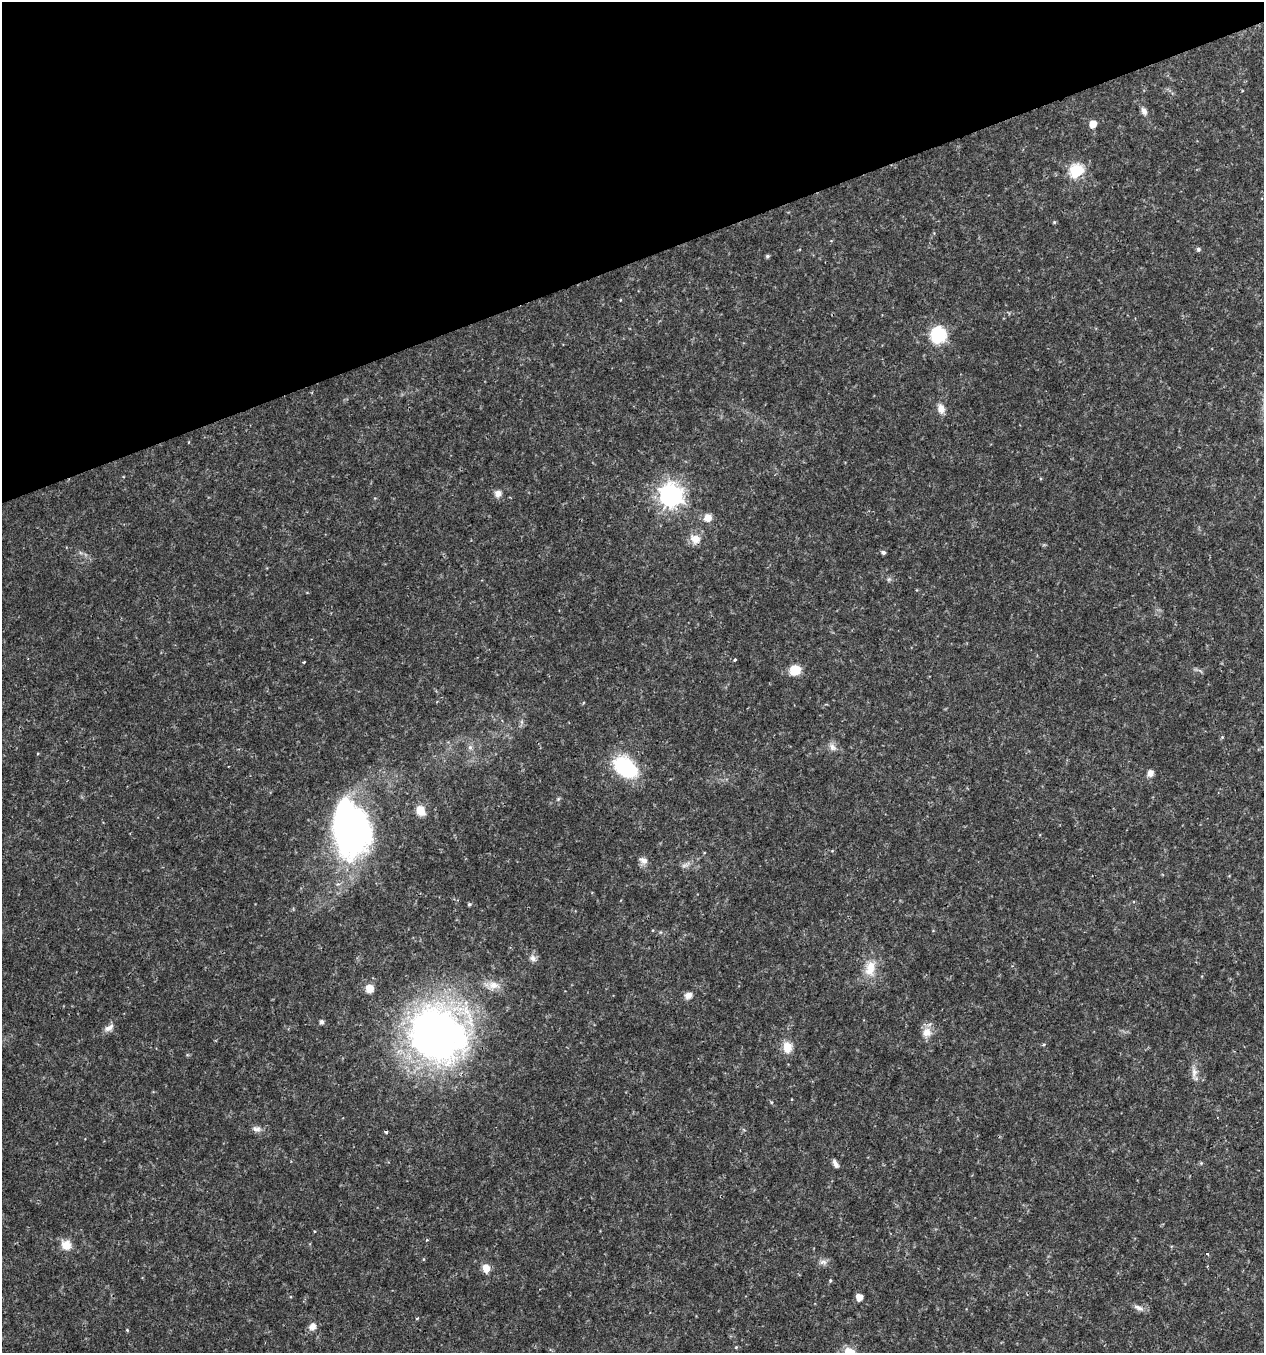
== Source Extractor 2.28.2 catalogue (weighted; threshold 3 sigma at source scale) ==
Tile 3 of 4 x 4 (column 3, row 1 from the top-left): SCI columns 2644-3905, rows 4054-5404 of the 5232 x 5405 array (HDU 1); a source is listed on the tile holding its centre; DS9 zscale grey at full resolution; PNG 1266 x 1355 px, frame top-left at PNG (2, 2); no overlay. Shown black and unused: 19% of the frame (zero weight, under 2 of 3 exposures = <1% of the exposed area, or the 3 px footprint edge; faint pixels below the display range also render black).
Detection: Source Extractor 2.28.2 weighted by HDU 2 'WHT'; one run over the whole footprint, this tile lists its part. Background 0.0262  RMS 0.003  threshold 0.0135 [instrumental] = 3 sigma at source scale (4.5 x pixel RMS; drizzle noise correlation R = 1.50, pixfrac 1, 0.0396/0.0396 arcsec/px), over >= 5 px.
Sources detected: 58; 1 too faint to see at this stretch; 2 inside a brighter object's white glare — not listed; the other 55 listed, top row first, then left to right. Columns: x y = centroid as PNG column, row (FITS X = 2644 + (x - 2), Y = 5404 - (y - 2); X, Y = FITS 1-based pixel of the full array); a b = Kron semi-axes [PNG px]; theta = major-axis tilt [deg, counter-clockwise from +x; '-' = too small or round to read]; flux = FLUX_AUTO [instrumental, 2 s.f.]
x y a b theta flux
1144 111 11 6 -66 1.3
1093 124 6 5 - 3.5
1076 171 7 6 - 38
1054 222 5 4 - 0.36
1198 249 5 5 - 0.66
767 256 6 5 - 0.48
620 300 4 3 - 0.2
938 335 9 8 - 33
941 409 13 8 -75 2.3
498 494 8 8 - 1.8
671 496 8 8 - 220
708 517 9 9 - 2.8
695 539 15 12 -27 3.4
883 552 5 4 - 0.72
889 579 6 5 - 0.57
735 660 3 3 - 0.56
304 662 3 3 - 0.36
795 670 7 7 - 9.8
522 722 7 4 -89 0.67
470 747 7 6 - 0.97
832 747 13 8 -49 1.7
625 767 22 15 -41 27
1150 773 7 7 - 1.7
558 799 6 4 46 0.41
420 810 11 9 -57 3.7
352 833 55 36 79 92
643 860 12 9 -25 1.7
469 904 5 4 - 0.4
533 958 10 8 -44 1.4
870 968 24 14 80 6.1
493 985 21 11 4 3.7
369 988 8 7 - 3.7
688 995 8 7 - 2
322 1022 5 5 - 0.94
109 1028 13 7 29 1.7
927 1032 14 13 - 3.2
437 1034 51 47 -32 190
1043 1044 4 4 - 0.49
787 1047 14 10 -78 4
1194 1072 20 7 -87 2.2
257 1129 13 7 -8 1.4
386 1132 3 3 - 1.2
1201 1163 5 5 - 0.36
835 1164 10 5 -61 1.2
426 1240 5 3 - 0.32
66 1245 13 12 - 3.6
1207 1254 3 3 - 0.89
823 1262 11 6 0 1.3
486 1268 8 7 - 3.5
830 1281 4 3 - 0.5
859 1297 5 5 - 3.1
1138 1307 15 6 -18 1.5
417 1318 5 3 - 0.25
312 1326 9 8 - 2.2
127 1330 5 3 - 0.29